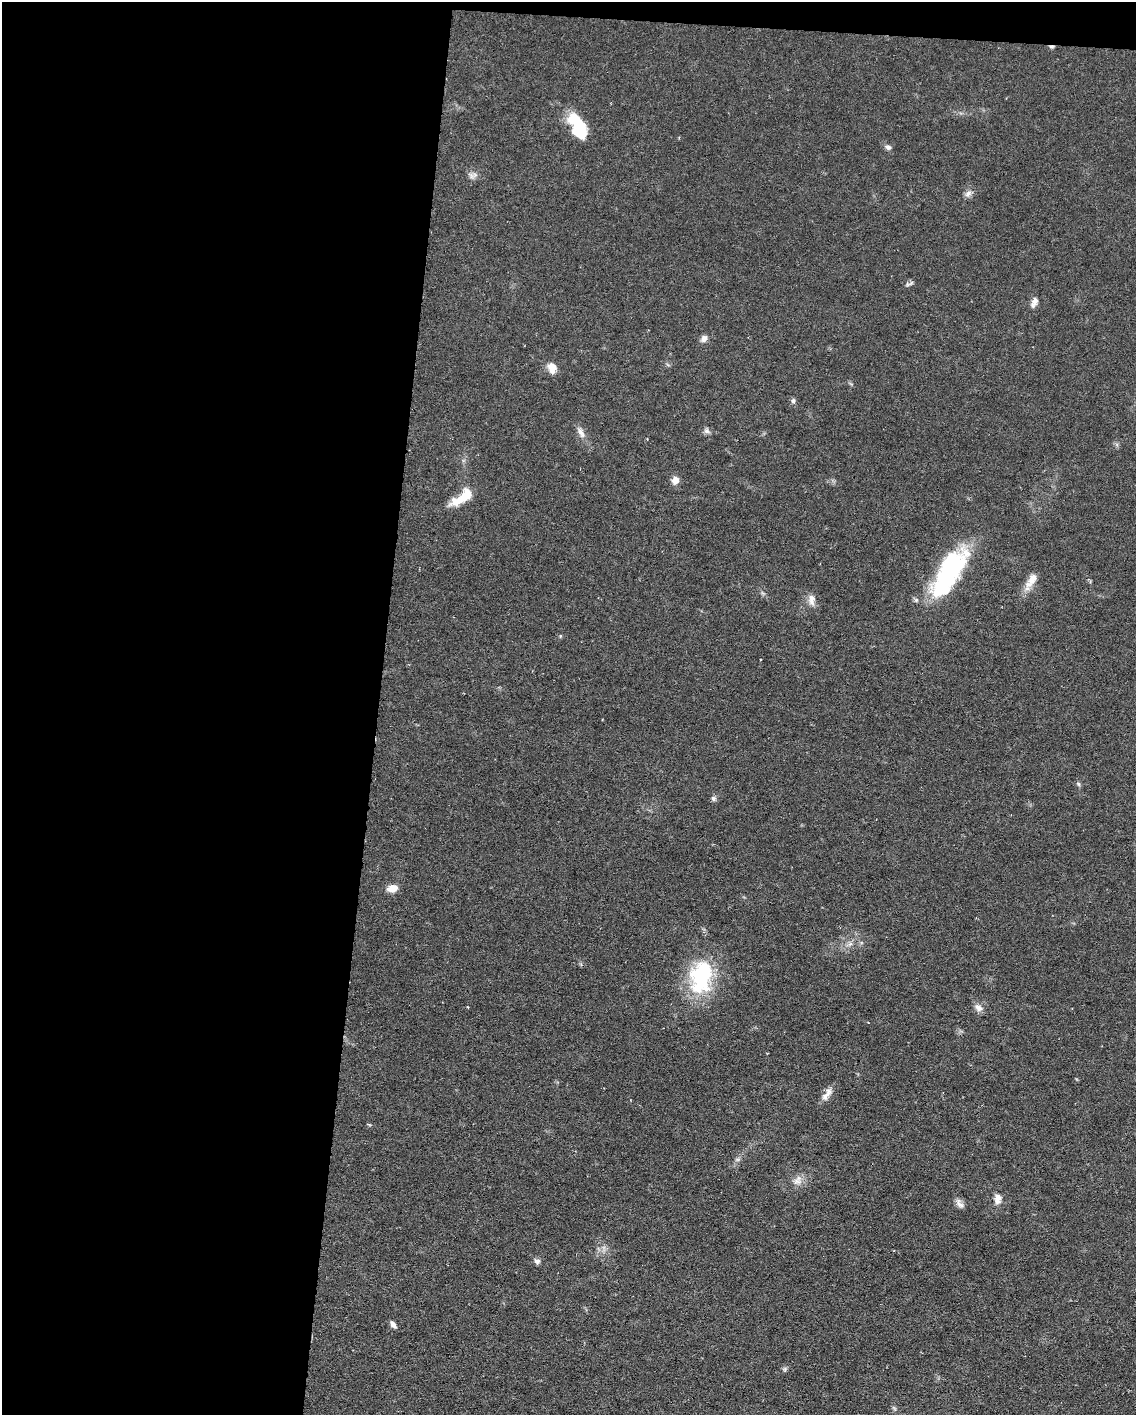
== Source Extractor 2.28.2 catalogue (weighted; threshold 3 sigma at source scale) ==
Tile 1 of 4 x 3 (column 1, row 1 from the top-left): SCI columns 1-1134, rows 3044-4456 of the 4538 x 4560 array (HDU 1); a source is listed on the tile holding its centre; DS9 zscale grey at full resolution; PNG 1138 x 1417 px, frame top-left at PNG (2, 2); no overlay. Shown black and unused: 34% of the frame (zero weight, under 3 of 6 exposures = <1% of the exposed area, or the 3 px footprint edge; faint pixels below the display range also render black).
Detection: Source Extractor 2.28.2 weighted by HDU 2 'WHT'; one run over the whole footprint, this tile lists its part. Background 0.106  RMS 0.0054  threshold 0.022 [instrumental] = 3 sigma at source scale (4.09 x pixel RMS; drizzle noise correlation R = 1.36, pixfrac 0.8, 0.05/0.05 arcsec/px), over >= 5 px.
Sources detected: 36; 3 inside a brighter object's white glare — not listed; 2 inside a brighter listed object's ellipse — not listed separately; the other 31 listed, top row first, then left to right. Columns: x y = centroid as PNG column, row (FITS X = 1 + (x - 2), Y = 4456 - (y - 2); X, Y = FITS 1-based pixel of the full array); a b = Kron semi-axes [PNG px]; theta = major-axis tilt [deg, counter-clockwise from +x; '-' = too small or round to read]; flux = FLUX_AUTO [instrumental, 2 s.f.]
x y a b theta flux
1051 47 8 4 -9 0.92
577 122 27 12 -42 18
888 147 8 7 - 1.7
471 175 12 5 -58 1.8
968 194 11 8 48 2.3
911 283 10 4 39 1.2
1034 302 13 7 64 2.9
704 338 10 7 58 2.3
552 368 12 8 -78 6.4
793 401 7 5 77 1.2
707 431 9 7 -35 1.6
581 432 18 7 -68 3.3
675 480 8 8 - 4.1
465 496 25 11 38 12
950 569 52 23 55 67
1032 579 27 10 60 6.7
812 600 16 8 -87 3.7
560 636 6 3 72 0.53
1078 784 6 5 - 0.92
713 798 7 6 - 1.3
392 888 13 9 12 5
701 975 41 30 87 43
979 1008 12 8 -38 3
827 1094 21 8 55 4
737 1159 7 4 0 0.96
797 1180 16 11 62 4.4
998 1199 13 9 88 4
960 1204 14 7 -53 2.5
537 1261 8 7 - 1.7
393 1324 9 5 -54 2.3
785 1369 7 6 - 1
Overlapping masked pixels (flux is a lower limit): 1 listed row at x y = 1051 47